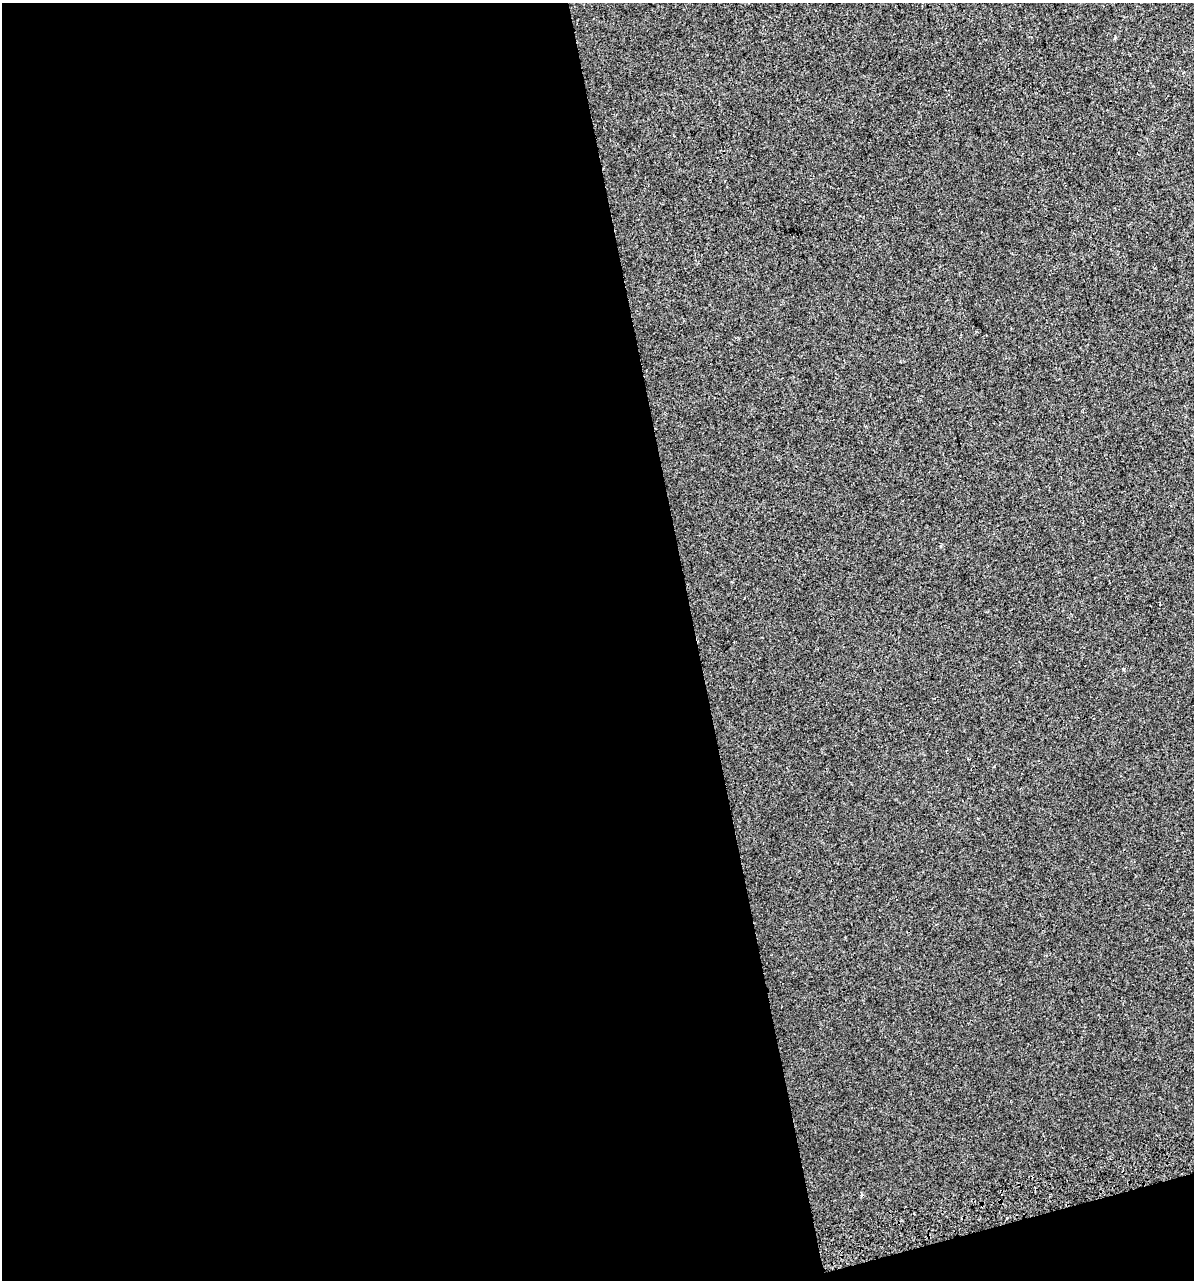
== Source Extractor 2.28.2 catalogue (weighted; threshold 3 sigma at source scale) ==
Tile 13 of 4 x 4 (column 1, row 4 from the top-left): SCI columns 56-1247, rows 43-1320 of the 4925 x 5196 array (HDU 1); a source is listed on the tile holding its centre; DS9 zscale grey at full resolution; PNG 1196 x 1282 px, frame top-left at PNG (2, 3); no overlay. Shown black and unused: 60% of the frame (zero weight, under 2 of 3 exposures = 2% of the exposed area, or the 3 px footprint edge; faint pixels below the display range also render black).
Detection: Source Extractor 2.28.2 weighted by HDU 2 'WHT'; one run over the whole footprint, this tile lists its part. Background 0.00299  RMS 0.0037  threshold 0.0168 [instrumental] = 3 sigma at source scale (4.5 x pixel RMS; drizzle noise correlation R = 1.50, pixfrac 1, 0.0396/0.0396 arcsec/px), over >= 5 px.
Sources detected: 3; all 3 listed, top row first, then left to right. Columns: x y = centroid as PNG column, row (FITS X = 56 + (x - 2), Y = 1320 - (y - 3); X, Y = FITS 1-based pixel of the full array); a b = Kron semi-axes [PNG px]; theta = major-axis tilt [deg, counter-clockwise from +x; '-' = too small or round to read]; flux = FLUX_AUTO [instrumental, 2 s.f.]
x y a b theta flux
1123 669 4 3 - 0.34
862 1195 4 3 - 0.62
1006 1218 3 2 - 0.7